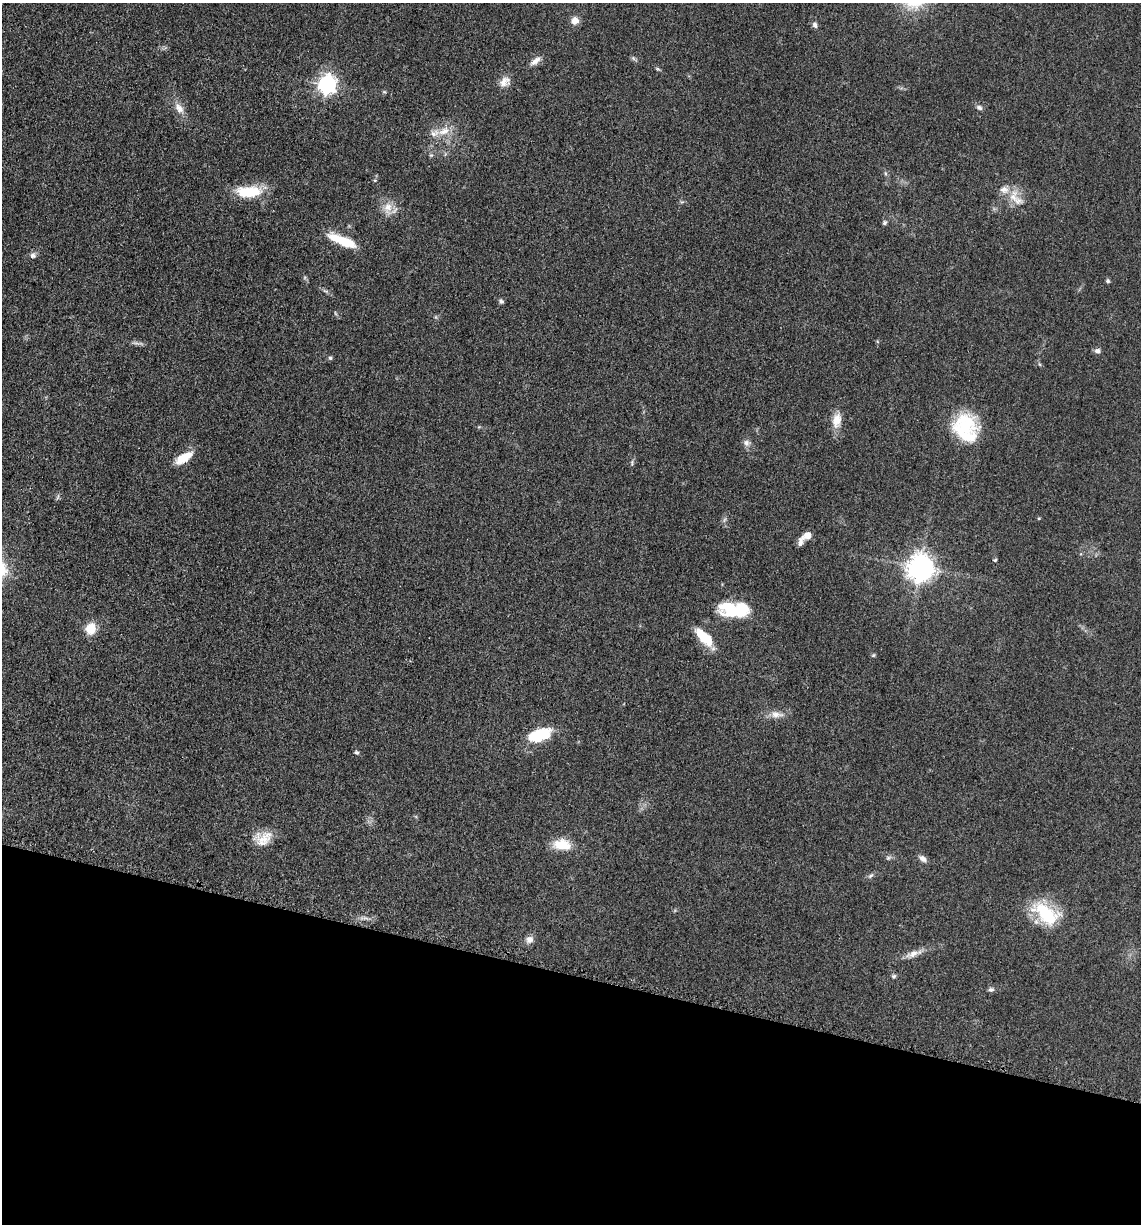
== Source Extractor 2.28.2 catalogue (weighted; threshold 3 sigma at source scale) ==
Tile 15 of 4 x 4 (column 3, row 4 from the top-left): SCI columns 2525-3663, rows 21-1242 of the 4980 x 4922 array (HDU 1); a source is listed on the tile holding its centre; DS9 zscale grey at full resolution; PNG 1143 x 1226 px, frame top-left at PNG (2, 3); no overlay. Shown black and unused: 20% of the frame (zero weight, under 3 of 5 exposures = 4% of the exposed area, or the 3 px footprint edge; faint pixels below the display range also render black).
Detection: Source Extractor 2.28.2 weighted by HDU 2 'WHT'; one run over the whole footprint, this tile lists its part. Background 0.0565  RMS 0.0059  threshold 0.0265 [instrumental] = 3 sigma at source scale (4.5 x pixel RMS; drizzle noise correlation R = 1.50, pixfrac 1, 0.05/0.05 arcsec/px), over >= 5 px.
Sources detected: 54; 1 inside a brighter object's white glare — not listed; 2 inside a brighter listed object's ellipse — not listed separately; the other 51 listed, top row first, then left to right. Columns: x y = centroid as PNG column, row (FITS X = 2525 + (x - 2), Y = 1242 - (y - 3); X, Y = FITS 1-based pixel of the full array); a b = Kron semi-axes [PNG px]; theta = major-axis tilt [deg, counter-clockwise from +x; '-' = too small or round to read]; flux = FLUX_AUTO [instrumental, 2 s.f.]
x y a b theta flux
575 21 9 8 - 4.8
815 25 8 6 -82 1.7
633 58 6 5 - 1.1
535 61 16 7 38 3.7
505 82 15 12 38 5.1
327 84 7 7 - 240
384 92 6 3 17 0.68
179 108 17 10 -54 5.4
979 108 9 6 -25 1.7
444 131 19 10 22 7.7
885 173 6 4 -71 0.89
375 180 5 4 - 0.65
249 192 31 14 1 21
1014 197 22 14 89 9.4
388 208 16 11 84 7.1
885 222 6 5 - 1.1
342 241 31 9 -22 19
33 255 8 7 - 2
1108 281 6 5 - 1
501 301 7 5 -71 1.3
1097 351 8 6 -4 1.8
330 358 6 5 - 1.1
1039 364 5 3 - 0.67
837 420 22 11 80 7.7
966 428 34 27 -64 36
746 443 9 8 - 2.6
184 458 22 9 33 11
632 462 8 3 -85 0.88
1039 518 4 3 - 0.57
724 520 7 4 71 1.1
807 535 8 6 18 6.2
800 543 11 6 78 2.6
995 560 5 4 - 0.79
920 568 9 8 - 690
741 610 24 17 26 19
91 628 12 11 - 11
704 637 25 10 -46 16
873 655 6 5 - 0.78
776 714 19 9 -3 5.3
540 735 24 12 17 26
356 752 6 5 - 1
263 839 26 16 8 11
562 845 21 13 -5 12
888 858 6 6 - 1.1
923 859 11 6 -39 2.8
870 876 9 4 35 1.3
1046 913 37 20 -37 32
529 940 10 8 36 3.2
912 954 21 8 20 5.1
894 976 7 5 15 1.1
991 989 7 6 - 1.5